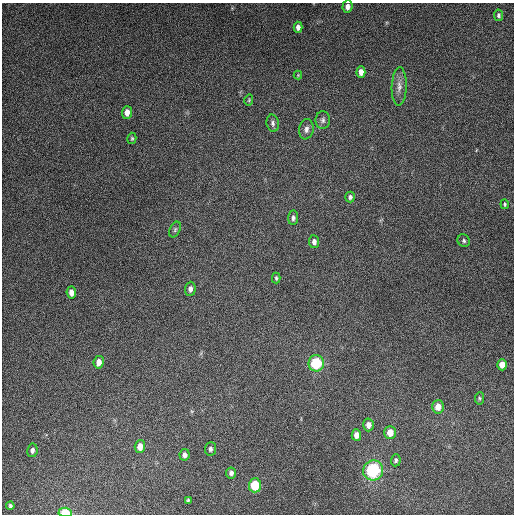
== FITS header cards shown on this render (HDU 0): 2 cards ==
NAXIS1  =                  512
NAXIS2  =                  512

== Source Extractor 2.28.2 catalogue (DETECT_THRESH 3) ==
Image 512 x 512 px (HDU 0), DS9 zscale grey, 1 PNG px = 1 image px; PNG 516 x 516 px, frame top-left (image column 1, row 512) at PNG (2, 3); each listed source drawn as its Kron ellipse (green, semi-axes under 4 px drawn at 4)
Background 4830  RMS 310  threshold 922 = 3 sigma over >= 5 px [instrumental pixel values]
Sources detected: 40; all 40 listed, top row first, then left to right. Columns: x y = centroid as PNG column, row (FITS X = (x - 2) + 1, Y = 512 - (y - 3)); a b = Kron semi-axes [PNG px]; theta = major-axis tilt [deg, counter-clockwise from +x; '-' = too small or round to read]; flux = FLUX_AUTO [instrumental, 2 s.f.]
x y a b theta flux
347 7 6 5 - 1.0e+05
499 15 6 4 -79 4.5e+04
298 27 5 4 - 7.7e+04
361 72 5 4 - 1.3e+05
298 75 4 4 - 1.8e+04
399 87 19 7 88 1.6e+05
249 100 5 3 - 2.2e+04
127 112 6 5 - 1.6e+05
323 120 9 7 -90 7.0e+04
273 123 9 6 -79 5.9e+04
306 129 10 7 79 8.6e+04
132 138 6 4 76 3.0e+04
350 197 5 5 - 5.6e+04
505 204 5 4 - 2.8e+04
293 218 7 5 86 5.7e+04
175 230 8 5 64 4.2e+04
464 241 7 6 - 4.3e+04
314 242 6 5 - 8.1e+04
276 278 5 4 - 3.0e+04
190 289 7 5 86 9.1e+04
71 292 6 4 -84 1.1e+05
99 362 6 5 - 1.5e+05
316 363 8 8 - 1.1e+06
502 365 5 5 - 1.6e+05
479 398 6 4 84 3.1e+04
438 407 7 6 - 1.9e+05
368 425 6 5 - 1.3e+05
390 433 6 5 - 2.3e+05
356 435 5 5 - 1.3e+05
140 447 6 5 - 1.8e+05
210 449 7 5 84 5.9e+04
32 450 7 5 80 6.9e+04
184 455 5 5 - 7.1e+04
396 460 6 5 - 4.4e+04
373 470 10 10 - 1.7e+06
231 473 5 5 - 6.2e+04
255 485 7 6 - 7.0e+05
188 500 4 3 - 2.8e+04
10 506 4 3 - 3.8e+04
65 512 7 4 -3 5.1e+05
At the frame edge (FLAGS 8, measured only in part): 1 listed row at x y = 65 512